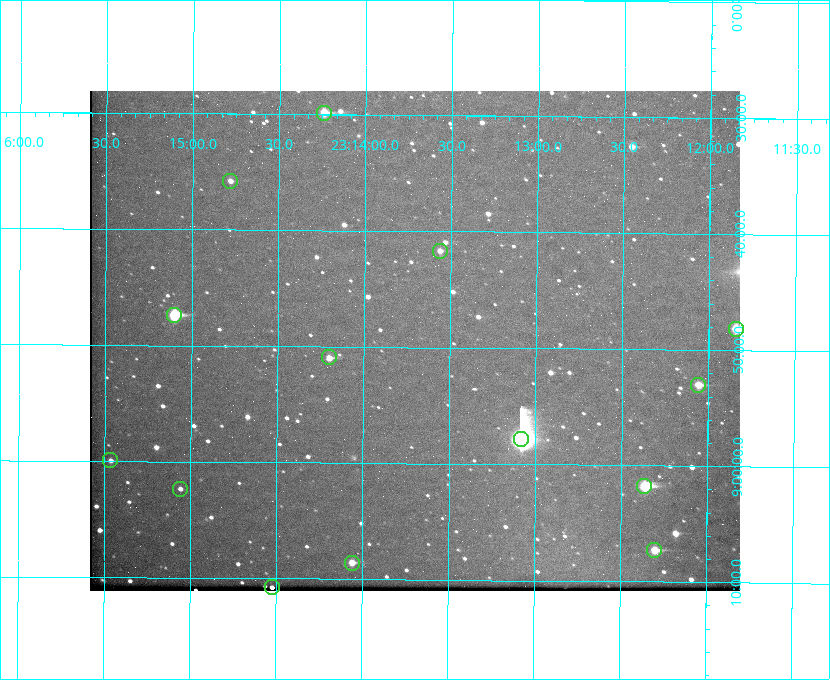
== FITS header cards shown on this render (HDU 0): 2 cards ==
NAXIS1  =                  650 / Width of table row in bytes
NAXIS2  =                  500 / Number of rows in table

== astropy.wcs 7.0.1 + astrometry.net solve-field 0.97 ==
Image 650 x 500 px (HDU 0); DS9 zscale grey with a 90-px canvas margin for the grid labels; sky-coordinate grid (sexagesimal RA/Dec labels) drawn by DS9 from the SOLVED WCS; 14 Tycho-2 reference stars matched to detected sources circled (green)
Header WCS: none
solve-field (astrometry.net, Tycho-2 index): SOLVED blind (the file carries no WCS)
Solved WCS: RA---TAN-SIP/DEC--TAN-SIP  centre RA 23:13:42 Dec +08:49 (348.43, +8.82 deg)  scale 5.16 arcsec/px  FOV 55.9' x 43.1'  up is +179 deg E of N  parity flipped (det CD > 0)
(file carries no celestial WCS; the grid is the blind solution)
Tycho-2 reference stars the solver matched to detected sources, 14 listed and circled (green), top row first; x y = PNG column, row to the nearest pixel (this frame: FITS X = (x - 90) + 1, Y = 500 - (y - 91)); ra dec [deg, ICRS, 3 dp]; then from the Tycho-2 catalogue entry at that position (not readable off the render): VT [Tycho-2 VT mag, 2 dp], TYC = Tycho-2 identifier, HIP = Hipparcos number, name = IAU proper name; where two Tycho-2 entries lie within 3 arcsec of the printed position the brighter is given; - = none
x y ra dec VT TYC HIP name
324 113 348.560 +8.498 9.78 1161-1619-1 - -
230 181 348.695 +8.597 11.30 1161-1571-1 - -
440 251 348.391 +8.694 11.47 1161-728-1 - -
174 315 348.775 +8.789 8.97 1161-884-1 114784 -
736 329 347.960 +8.802 9.24 1161-1027-1 - -
329 357 348.550 +8.849 10.80 1161-574-1 - -
698 385 348.014 +8.883 10.51 1161-1048-1 - -
521 439 348.271 +8.963 6.92 1161-1161-1 114608 -
110 460 348.866 +8.999 11.82 1161-694-1 - -
644 486 348.091 +9.029 8.14 1161-448-1 114562 -
180 489 348.765 +9.039 11.87 1161-1547-1 - -
654 550 348.075 +9.120 9.77 1161-768-1 - -
352 563 348.514 +9.143 10.38 1161-1071-1 - -
272 587 348.631 +9.180 11.26 1161-1559-1 - -